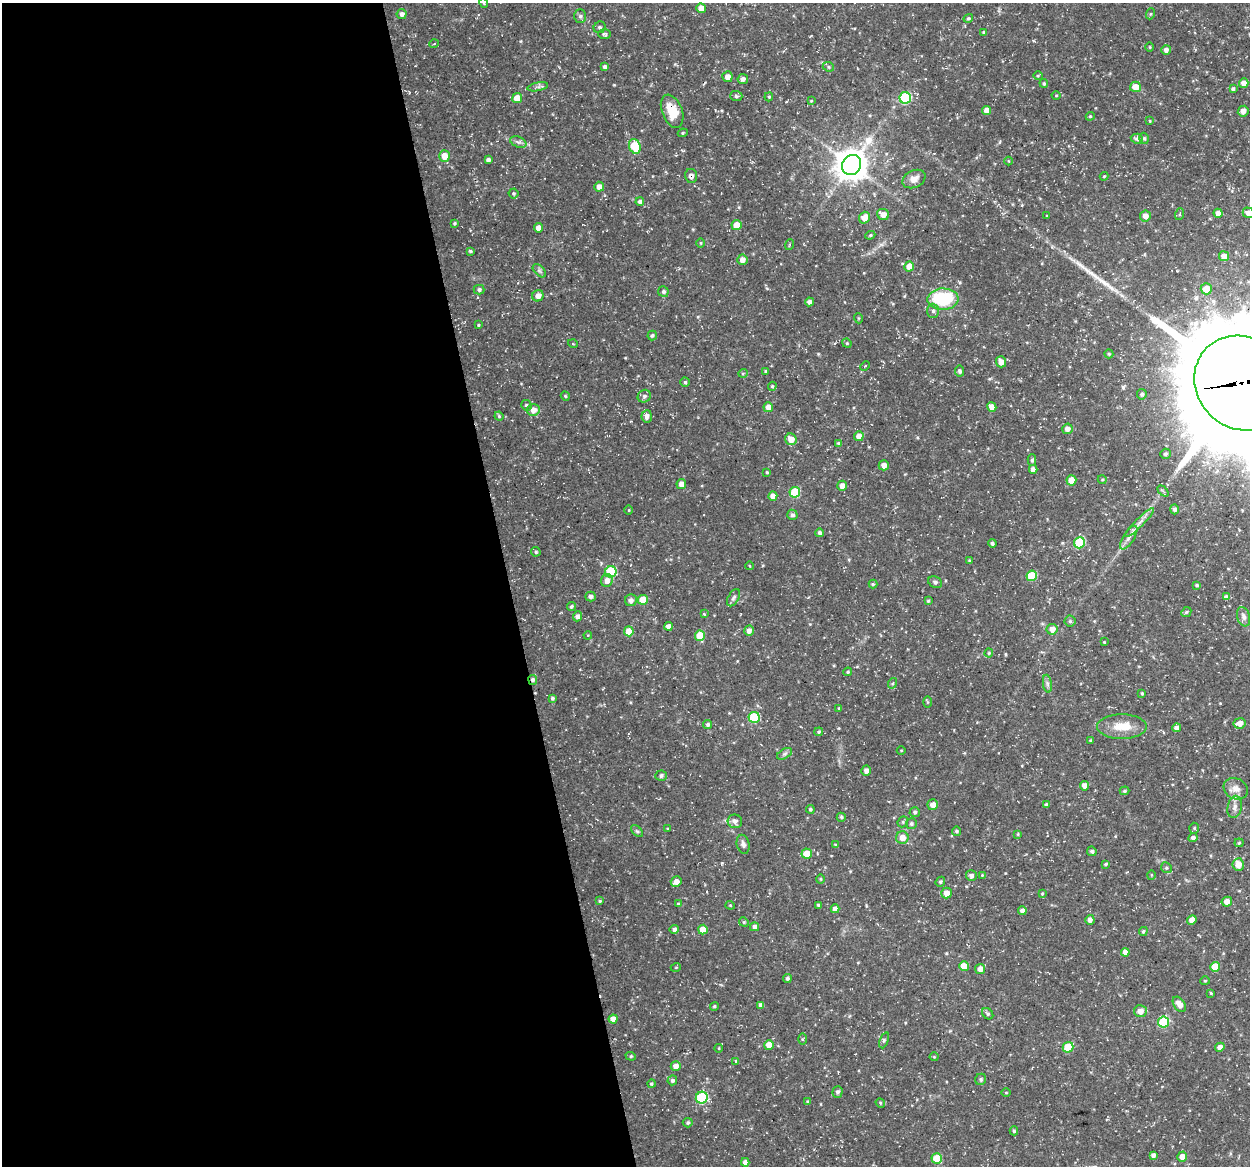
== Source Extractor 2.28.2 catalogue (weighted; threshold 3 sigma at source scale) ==
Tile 9 of 4 x 4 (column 1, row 3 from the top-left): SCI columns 1-1248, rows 1202-2365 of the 4992 x 4776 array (HDU 1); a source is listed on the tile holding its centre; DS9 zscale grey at full resolution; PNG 1252 x 1168 px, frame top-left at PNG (2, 3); each listed source drawn as its Kron ellipse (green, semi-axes under 4 px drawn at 4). Shown black and unused: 41% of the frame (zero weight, under 3 of 5 exposures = <1% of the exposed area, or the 3 px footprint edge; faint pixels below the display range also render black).
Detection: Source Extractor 2.28.2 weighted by HDU 2 'WHT'; one run over the whole footprint, this tile lists its part. Background 0.0467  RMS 0.0028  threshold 0.0124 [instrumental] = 3 sigma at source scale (4.5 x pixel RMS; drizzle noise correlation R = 1.50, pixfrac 1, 0.0396/0.0396 arcsec/px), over >= 5 px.
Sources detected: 260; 1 cosmic-ray / hot-pixel residue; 1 long thin detection or spike segment (spike, bleed or trail) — neither listed nor drawn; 2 inside a brighter listed object's ellipse — not listed separately; the other 256 listed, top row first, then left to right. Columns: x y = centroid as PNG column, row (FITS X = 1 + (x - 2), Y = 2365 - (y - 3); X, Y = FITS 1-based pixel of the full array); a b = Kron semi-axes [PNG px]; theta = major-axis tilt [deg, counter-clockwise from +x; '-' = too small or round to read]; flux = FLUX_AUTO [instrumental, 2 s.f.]
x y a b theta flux
484 3 5 3 - 0.3
701 8 5 4 - 2.7
402 14 5 5 - 1.1
1150 14 6 3 70 0.33
580 16 7 5 89 0.62
968 18 5 4 - 0.41
600 27 6 5 - 0.58
983 32 4 4 - 0.31
604 34 6 4 1 0.46
434 44 5 3 - 0.22
1150 47 5 3 - 0.24
1166 50 5 4 - 1
605 67 4 4 - 0.76
828 67 6 4 -22 0.44
1038 76 5 4 - 0.32
727 77 5 5 - 1.8
743 79 5 5 - 0.96
1044 83 4 3 - 0.36
1244 83 5 4 - 1.7
538 87 10 3 11 0.61
1135 87 5 5 - 3.4
1233 89 4 4 - 0.61
736 96 6 5 - 0.51
1056 96 4 3 - 0.22
769 97 4 4 - 0.35
517 98 5 5 - 3.9
905 98 6 5 - 23
811 101 4 4 - 0.26
672 111 17 10 -68 6.3
987 111 4 4 - 2.3
1243 111 5 5 - 1.4
1090 116 4 4 - 0.31
1150 121 4 3 - 0.25
683 133 5 4 - 0.35
1144 138 6 4 -74 0.54
1137 139 6 5 - 0.81
518 142 8 5 -23 0.76
635 146 7 5 -70 9.2
444 156 5 5 - 3.2
488 160 4 4 - 0.6
1009 161 4 3 - 0.2
852 165 10 9 - 480
691 176 7 6 - 1.1
1104 176 4 4 - 0.26
914 179 12 8 26 2.2
599 187 5 4 - 1.8
513 193 5 5 - 0.4
640 201 4 4 - 0.96
1218 213 4 4 - 1.7
1248 213 5 5 - 1.5
883 214 6 5 - 2
1180 214 6 3 71 0.35
1047 216 4 2 - 0.21
1145 216 5 5 - 1.5
864 218 6 5 - 2.6
455 223 4 4 - 0.39
736 225 5 5 - 3.4
538 228 4 4 - 2.2
870 235 5 4 - 0.36
701 243 5 3 - 0.24
789 245 5 3 - 0.29
470 251 4 3 - 0.4
1224 256 5 5 - 2.2
742 260 5 5 - 1.7
909 266 5 4 - 3
539 271 8 5 -45 0.62
1206 289 5 5 - 3.8
479 290 5 5 - 0.7
663 292 5 5 - 0.72
538 296 6 5 - 1.8
943 299 15 10 2 18
809 302 4 4 - 1
933 311 7 6 - 0.76
858 318 5 3 - 0.26
478 325 3 2 - 0.27
652 335 5 4 - 0.52
847 343 5 4 - 0.32
573 344 5 3 - 0.25
1109 354 4 4 - 0.38
1001 362 5 5 - 1.9
865 366 5 3 - 0.27
766 371 3 3 - 0.5
960 371 5 4 - 0.59
743 373 5 3 - 0.27
685 382 5 4 - 0.49
1242 383 50 45 -45 8100
772 386 5 4 - 0.34
1142 394 5 5 - 0.6
565 396 5 4 - 0.35
644 396 7 6 - 0.78
526 405 5 5 - 0.51
768 407 5 4 - 2.2
992 407 5 4 - 2
533 410 6 6 - 2.4
499 416 5 4 - 0.32
647 416 6 5 - 1.2
1067 429 5 5 - 1.5
859 436 5 5 - 2.2
791 439 6 5 - 3
839 443 4 3 - 0.53
1165 454 5 5 - 0.63
1032 460 5 4 - 0.48
884 465 5 5 - 1.5
1033 469 4 4 - 1.5
767 472 4 3 - 0.31
1102 479 5 3 - 0.27
1071 480 5 5 - 3.2
681 484 5 4 - 2.3
842 486 5 4 - 1.7
1163 491 6 4 -45 0.43
795 492 5 5 - 13
773 496 4 4 - 2
1175 509 5 4 - 0.9
629 510 4 3 - 0.23
792 515 5 5 - 0.72
1139 523 20 3 45 1.4
820 533 4 4 - 0.77
1129 538 13 5 57 1.5
992 543 4 4 - 0.56
1080 543 6 5 - 14
536 552 5 4 - 0.48
969 560 4 3 - 0.24
750 566 4 3 - 0.22
611 572 6 5 - 19
1032 576 5 5 - 10
607 581 6 6 - 1.6
935 582 7 5 -27 0.64
873 584 4 4 - 0.35
1197 585 4 3 - 0.43
590 596 5 5 - 0.95
1226 597 4 4 - 0.89
734 598 9 5 60 0.75
631 600 6 5 - 1.1
643 600 5 5 - 5.5
928 601 4 4 - 0.35
571 606 5 4 - 0.58
1186 612 5 4 - 0.43
704 614 4 3 - 0.28
577 616 5 4 - 1.2
1243 617 10 6 -73 1.1
1070 621 5 5 - 0.44
669 626 4 4 - 1.6
1052 629 5 5 - 2.1
629 631 5 5 - 3.9
749 631 5 5 - 1.5
588 635 4 3 - 0.22
700 636 5 5 - 6.6
1104 642 3 2 - 0.22
989 653 4 4 - 0.33
848 672 4 3 - 0.32
533 680 5 4 - 0.72
893 683 5 3 - 0.27
1047 684 9 4 -81 0.68
1142 693 4 3 - 0.39
552 698 4 3 - 0.52
927 702 6 4 -89 0.29
839 708 4 3 - 0.26
754 717 5 5 - 14
1240 723 6 5 - 2.3
708 725 4 4 - 0.62
1122 727 24 12 0 5
1177 728 4 4 - 1.3
819 732 4 4 - 0.39
1091 740 4 3 - 0.33
901 750 4 3 - 0.23
784 754 8 4 31 0.62
866 771 5 4 - 1.1
661 776 6 5 - 0.59
1085 786 5 4 - 1.6
1236 789 12 10 -29 2
1124 791 5 4 - 0.38
1046 804 3 3 - 0.41
933 805 5 5 - 1.8
1235 807 11 7 78 1.3
810 809 4 4 - 0.45
915 812 5 5 - 0.51
841 817 4 4 - 0.39
735 821 7 7 - 1.2
903 822 6 5 - 0.43
911 824 5 5 - 0.57
1194 828 5 5 - 0.35
668 829 4 3 - 0.24
637 831 7 4 -44 0.47
957 831 5 4 - 0.44
1018 834 4 3 - 0.26
902 838 6 6 - 2.3
1193 838 5 4 - 0.88
1239 843 4 4 - 0.34
743 844 9 6 -75 0.95
835 845 4 3 - 0.26
1092 851 5 4 - 0.64
807 853 5 5 - 3.9
1106 864 4 3 - 0.37
1238 864 6 5 - 3
1166 868 6 5 - 0.5
982 875 4 4 - 0.25
1151 875 5 3 - 0.22
971 876 5 5 - 0.89
820 879 4 4 - 0.32
676 882 5 5 - 1.8
940 882 5 4 - 0.52
946 893 5 5 - 2.4
1042 893 4 4 - 0.27
600 901 4 3 - 0.33
1227 902 5 5 - 2
678 904 4 3 - 0.32
730 905 4 4 - 0.29
818 905 3 3 - 0.61
835 909 4 4 - 1.7
1022 911 4 4 - 1.1
1090 920 5 4 - 1.1
1192 920 5 4 - 2.1
744 922 5 4 - 0.4
754 927 4 4 - 1.3
674 929 5 4 - 0.83
703 930 5 4 - 3.4
1143 931 4 4 - 0.42
1125 952 4 4 - 1.8
964 966 5 5 - 3.8
676 967 5 3 - 0.21
1215 967 5 5 - 5.4
980 969 5 5 - 1.9
787 978 4 4 - 0.64
1205 981 5 4 - 0.33
1211 993 4 3 - 0.28
1179 1004 8 5 -55 2.5
761 1005 4 4 - 1.4
714 1006 4 4 - 0.39
1140 1011 6 6 - 1.8
988 1014 6 5 - 0.53
613 1019 4 4 - 2.2
1163 1022 5 5 - 14
802 1039 5 4 - 0.31
884 1040 8 3 69 0.47
769 1045 5 5 - 2.7
1068 1047 5 5 - 9.6
1220 1047 5 4 - 1.5
719 1048 4 3 - 0.2
631 1056 5 4 - 0.41
934 1057 4 4 - 0.26
736 1061 4 4 - 0.39
676 1066 5 4 - 1.7
981 1079 6 5 - 0.62
672 1080 5 5 - 0.67
651 1084 4 4 - 0.38
837 1092 6 5 - 0.64
1006 1093 5 3 - 0.22
702 1098 6 5 - 21
808 1102 4 3 - 0.54
880 1103 5 4 - 0.33
688 1123 5 5 - 0.44
1014 1131 4 4 - 0.42
1153 1155 4 4 - 1
1182 1157 5 5 - 2.1
937 1158 5 5 - 6.8
745 1162 4 4 - 1.2
Overlapping masked pixels (flux is a lower limit): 4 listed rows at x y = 672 111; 691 176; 1242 383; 533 680
Isophote crosses this tile's border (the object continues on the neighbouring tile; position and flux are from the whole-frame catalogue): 3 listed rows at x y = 484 3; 1248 213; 1242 383